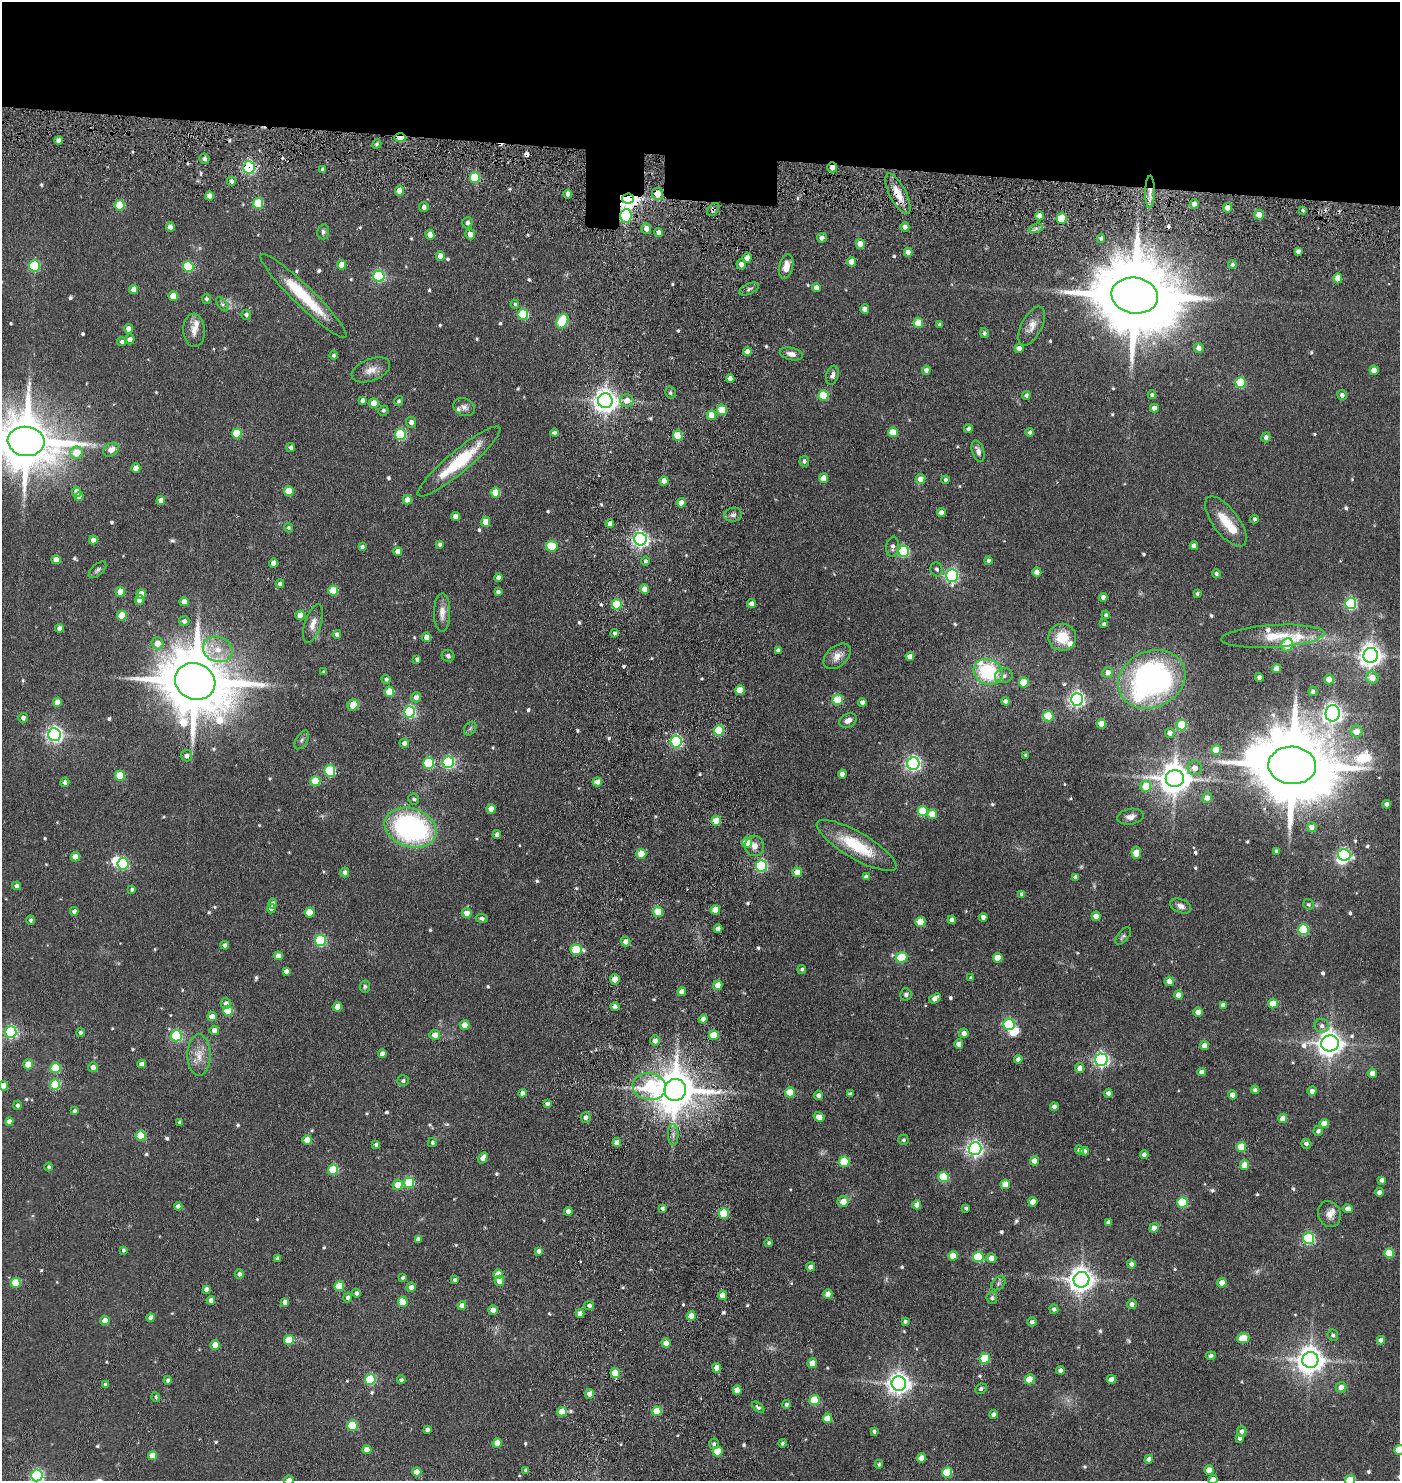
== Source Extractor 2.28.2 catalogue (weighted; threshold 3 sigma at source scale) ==
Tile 2 of 3 x 3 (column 2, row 1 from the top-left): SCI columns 1625-3022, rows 3017-4495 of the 4575 x 4554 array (HDU 1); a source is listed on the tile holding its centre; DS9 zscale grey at full resolution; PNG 1402 x 1483 px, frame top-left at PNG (2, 2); each listed source drawn as its Kron ellipse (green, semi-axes under 4 px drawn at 4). Shown black and unused: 11% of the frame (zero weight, under 3 of 6 exposures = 5% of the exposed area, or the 3 px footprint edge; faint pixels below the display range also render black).
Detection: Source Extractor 2.28.2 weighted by HDU 2 'WHT'; one run over the whole footprint, this tile lists its part. Background 0.0869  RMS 0.0089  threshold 0.0364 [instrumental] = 3 sigma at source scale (4.09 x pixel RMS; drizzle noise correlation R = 1.36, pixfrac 0.8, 0.05/0.05 arcsec/px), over >= 5 px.
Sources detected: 658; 3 too faint to see at this stretch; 4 inside a brighter object's white glare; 3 cosmic-ray / hot-pixel residue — neither listed nor drawn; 7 inside a brighter listed object's ellipse — not listed separately; of the other 641, all 500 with FLUX_AUTO >= 1.64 (the completeness limit of this list) listed and drawn (141 fainter detections not listed), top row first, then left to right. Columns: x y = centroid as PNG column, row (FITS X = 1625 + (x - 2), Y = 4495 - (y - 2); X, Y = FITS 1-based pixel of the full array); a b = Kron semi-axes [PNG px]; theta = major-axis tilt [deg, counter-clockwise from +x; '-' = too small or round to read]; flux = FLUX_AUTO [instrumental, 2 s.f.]
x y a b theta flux
400 138 6 3 -2 26
59 140 4 4 - 5.3
377 144 5 4 - 1.8
204 159 5 5 - 3.6
249 167 6 6 - 150
832 167 5 5 - 5.4
323 170 4 3 - 2.6
475 177 5 5 - 48
231 181 4 4 - 3.4
400 191 5 4 - 11
1150 192 16 4 89 5.5
568 194 4 4 - 5.6
657 194 6 5 - 14
898 194 22 8 -63 13
209 196 4 4 - 6.2
628 199 6 5 - 570
258 203 5 5 - 40
1194 204 4 4 - 4.4
119 205 5 5 - 33
424 207 5 4 - 3.3
1228 208 5 4 - 6.1
713 209 7 5 50 2.3
1303 210 4 4 - 1.8
1259 215 5 5 - 9.1
626 216 7 5 84 71
1039 216 4 4 - 6.4
1061 219 5 5 - 37
467 223 5 5 - 3.3
170 227 5 4 - 5.1
905 227 4 4 - 3.8
646 228 5 4 - 5.8
1036 228 7 4 19 2.2
323 232 7 6 - 2.3
658 232 4 4 - 3.6
470 234 5 5 - 6.4
430 235 5 4 - 10
822 238 5 5 - 3.4
1101 238 4 4 - 1.8
860 244 5 4 - 14
1298 251 4 4 - 3.3
908 252 4 4 - 5.2
440 256 5 4 - 8.7
747 258 5 4 - 5.5
851 262 5 4 - 8.1
741 264 5 5 - 5.4
1232 264 4 4 - 2.4
341 265 5 4 - 9.4
34 266 5 5 - 71
188 266 5 5 - 63
786 266 12 7 78 8.5
379 276 5 5 - 99
1338 278 5 4 - 12
816 288 4 4 - 6.4
134 289 4 4 - 9.5
749 289 10 5 24 2.4
173 296 5 4 - 14
303 296 59 10 -44 44
1135 296 23 18 -9 14000
206 299 5 4 - 1.9
222 304 8 4 -53 1.7
515 304 4 4 - 1.7
865 309 5 4 - 6.6
523 314 5 5 - 53
246 315 5 5 - 2.4
562 321 8 5 63 62
918 323 5 5 - 20
940 324 4 4 - 1.9
1032 326 21 10 63 7.8
128 329 5 4 - 4.9
194 330 17 11 -86 7.4
984 333 5 4 - 2.1
130 339 5 4 - 3.7
122 342 4 4 - 2.1
1019 348 4 4 - 5.1
1199 348 5 4 - 5.3
747 352 4 4 - 6
791 354 11 6 -11 4.8
334 355 4 4 - 1.9
371 370 20 11 21 8.9
926 370 4 4 - 4.2
1374 370 4 4 - 8.6
832 375 10 6 72 3.4
730 379 4 4 - 4.7
1241 382 5 5 - 42
670 393 6 5 - 1.7
824 395 5 5 - 37
1026 395 4 3 - 2.2
1152 395 4 4 - 1.9
1342 395 5 4 - 3.2
362 400 4 3 - 2.4
627 400 7 6 - 6.7
399 401 5 4 - 1.8
605 401 7 7 - 720
374 403 5 5 - 15
464 407 11 8 -24 4.3
1154 408 4 4 - 4.5
383 410 5 5 - 1.9
722 410 5 5 - 23
711 415 5 4 - 13
411 422 5 5 - 4.4
968 429 4 4 - 2.5
893 432 5 5 - 16
1030 432 4 4 - 2.3
555 433 4 4 - 3.2
237 434 5 5 - 34
400 434 5 5 - 72
678 436 5 5 - 27
1266 437 5 4 - 3.4
26 441 18 14 -7 5900
291 448 4 4 - 2.9
111 450 8 6 35 7.9
978 451 11 6 -72 4.1
77 453 6 6 - 16
459 461 53 11 40 49
804 461 5 5 - 2.6
136 468 5 4 - 8.6
823 478 5 4 - 9.8
920 479 5 5 - 6.5
946 480 4 4 - 2.4
664 481 4 4 - 6.8
289 491 5 5 - 20
76 492 5 4 - 7
495 493 5 5 - 20
79 496 4 4 - 3.9
407 500 4 4 - 10
161 501 4 4 - 6.7
681 503 4 4 - 12
941 513 4 4 - 5.6
733 515 9 7 10 3.1
455 516 4 4 - 4.3
1255 519 4 4 - 2.2
1226 521 30 13 -53 20
486 522 5 4 - 11
610 524 4 4 - 4.7
288 528 4 4 - 1.7
640 539 6 6 - 300
93 540 4 4 - 6.5
440 544 4 3 - 2.2
552 546 6 5 - 33
1194 546 4 4 - 4.2
362 547 4 4 - 2.7
893 547 10 6 82 3.6
398 551 4 4 - 8.3
903 551 5 5 - 86
56 560 4 4 - 7.8
645 561 4 4 - 2
988 561 4 4 - 2.4
273 563 4 4 - 6.7
937 569 7 6 - 2.5
97 570 10 5 41 2.3
1037 572 4 4 - 7.4
1216 574 4 4 - 2.1
952 575 6 6 - 170
499 578 4 4 - 4.1
280 584 4 4 - 2.9
645 589 5 4 - 8.8
333 591 5 5 - 28
120 592 5 4 - 13
498 592 4 4 - 2.4
141 594 5 4 - 12
1197 594 4 3 - 1.8
1103 597 4 4 - 3.9
139 600 5 4 - 7.1
184 602 4 4 - 8.2
1351 603 5 5 - 120
617 604 5 5 - 44
752 604 4 4 - 6.2
442 612 19 8 89 7.2
122 615 5 5 - 20
300 615 4 4 - 9.2
1106 615 4 4 - 1.9
184 621 5 5 - 3
313 623 20 8 72 7
1104 624 4 3 - 2.1
59 628 4 4 - 4.5
615 633 4 4 - 2.3
337 634 4 4 - 3.4
1273 636 51 11 4 25
427 637 4 4 - 7.1
1062 637 14 13 - 20
157 643 6 6 - 11
1287 645 7 5 68 27
218 649 15 12 -22 14
778 650 4 4 - 3.3
1371 655 7 7 - 690
448 656 6 6 - 2.2
837 656 16 10 41 7.9
910 656 4 4 - 5.2
417 659 4 3 - 2.6
1277 669 4 4 - 9.3
324 672 4 3 - 1.8
988 672 15 12 -23 62
1108 673 5 5 - 5.4
1004 676 9 7 16 3.6
1259 677 4 4 - 3.8
1372 678 6 6 - 11
386 679 4 4 - 2.1
1152 679 35 28 25 280
1329 679 5 5 - 8.3
195 681 20 18 -24 9100
1024 683 5 5 - 25
740 690 5 5 - 14
1313 691 5 4 - 2.5
389 692 5 5 - 19
416 697 5 5 - 4.4
1077 699 6 6 - 260
838 700 5 5 - 34
1006 701 4 4 - 4.1
57 702 4 4 - 10
862 702 4 4 - 3.9
353 705 6 5 - 14
409 712 6 5 - 120
1333 713 8 7 - 480
1048 716 5 5 - 41
23 718 5 5 - 3.2
848 720 9 6 27 4.6
1101 724 5 4 - 8.9
1182 725 5 5 - 41
470 729 7 5 53 1.7
719 730 5 5 - 36
1356 731 6 6 - 9.6
1170 733 5 5 - 5.9
54 734 6 6 - 270
302 740 10 5 58 2.4
676 741 6 5 - 120
404 743 5 4 - 4.1
1216 750 5 5 - 17
1026 755 4 3 - 1.9
186 756 6 5 - 3.5
448 762 6 5 - 120
429 763 5 5 - 59
913 764 6 6 - 250
1292 765 24 19 -3 13000
1195 768 7 7 - 7.2
330 771 6 5 - 66
842 774 4 4 - 4.6
120 776 5 5 - 29
1175 778 9 8 - 1500
315 781 5 5 - 28
65 782 5 4 - 3.3
597 782 5 4 - 7.5
1146 786 5 5 - 21
1207 798 5 5 - 5.5
414 799 5 5 - 2.1
1387 804 4 4 - 4.1
491 809 5 4 - 9.5
922 811 5 5 - 36
932 814 5 5 - 14
1130 817 13 8 10 5.2
716 821 5 5 - 20
1312 827 5 5 - 6.6
411 828 26 19 -19 190
497 835 4 4 - 3.8
747 843 5 5 - 18
857 845 45 13 -30 39
754 846 10 9 - 5.4
1276 851 4 3 - 1.8
1136 853 6 4 79 13
641 854 5 5 - 21
1344 855 6 6 - 130
75 857 4 4 - 11
123 864 5 5 - 71
762 866 6 5 - 110
345 872 5 4 - 4.1
797 872 5 4 - 12
866 877 4 4 - 3
1076 877 4 4 - 3.9
17 886 4 4 - 3.6
132 889 4 3 - 1.9
1022 894 4 4 - 2.8
273 903 5 4 - 3.2
1308 904 5 5 - 1.7
1181 906 11 6 -24 4.3
271 909 5 4 - 4.2
715 910 5 5 - 12
74 911 4 4 - 3.6
309 912 5 5 - 21
658 912 5 5 - 21
467 913 5 5 - 7.5
1096 916 4 4 - 6.7
983 917 4 4 - 4.7
482 918 6 4 -8 2
31 920 5 4 - 1.8
952 920 4 4 - 3.8
920 922 5 5 - 19
718 929 4 4 - 4.8
1303 930 5 5 - 55
1123 936 10 5 51 2
320 941 5 5 - 78
625 942 5 4 - 5.6
224 945 4 4 - 2.9
576 950 6 5 - 39
278 956 4 4 - 6.4
901 957 6 5 - 36
998 958 5 5 - 15
802 969 4 4 - 1.9
286 971 4 4 - 3.7
971 978 4 3 - 2
615 979 5 4 - 13
1169 981 4 4 - 8.6
718 985 5 4 - 9.4
365 987 6 5 - 1.6
682 992 4 4 - 6.1
906 994 6 5 - 2.5
1179 995 4 4 - 8.3
935 998 6 4 38 5.6
226 1003 5 5 - 4.2
1273 1003 5 5 - 18
1223 1005 4 4 - 3.8
337 1007 5 4 - 9.1
615 1007 4 4 - 4.3
228 1011 5 5 - 37
1198 1012 4 4 - 8.3
212 1017 5 4 - 7.2
703 1019 4 4 - 4
1009 1024 5 5 - 86
465 1025 5 5 - 9.7
1322 1026 7 7 - 3.1
214 1030 4 4 - 6.2
11 1032 6 5 - 150
80 1033 4 4 - 2.6
964 1033 5 5 - 4.9
435 1035 5 5 - 6.8
714 1035 5 5 - 22
176 1036 5 5 - 80
655 1041 5 5 - 4.1
1330 1043 9 8 - 890
959 1044 4 4 - 6.7
1204 1046 4 4 - 7.1
382 1054 4 4 - 4.4
199 1055 21 11 89 12
1018 1059 4 4 - 3.8
1101 1060 6 6 - 220
28 1064 5 4 - 14
142 1064 4 4 - 4.2
93 1067 5 5 - 4.2
55 1068 5 5 - 32
1080 1068 5 4 - 6.8
1202 1072 4 4 - 4.9
1372 1073 4 4 - 7.5
403 1081 6 5 - 2.1
55 1085 5 5 - 51
4 1086 5 4 - 14
649 1086 17 13 -9 58
675 1090 11 10 - 3200
1255 1090 4 4 - 2.3
1312 1091 4 4 - 3.9
790 1092 5 5 - 21
523 1093 4 4 - 5.3
1108 1093 4 4 - 3.3
850 1094 4 4 - 2.2
818 1095 4 4 - 3
1232 1095 4 4 - 5.6
547 1104 4 4 - 2.7
18 1105 5 4 - 2
1054 1107 4 4 - 3.7
74 1111 3 3 - 2
586 1117 5 5 - 3.2
819 1117 6 5 - 6.2
1283 1118 4 4 - 9.4
9 1122 4 4 - 5.5
179 1122 4 3 - 1.7
1324 1123 4 4 - 11
1318 1131 5 4 - 2.4
673 1135 10 5 -88 3.2
141 1136 5 5 - 30
307 1140 5 4 - 13
903 1140 5 5 - 1.8
617 1142 4 4 - 5.9
432 1143 4 4 - 1.9
376 1144 4 4 - 2.5
1306 1144 5 4 - 2.7
1241 1147 5 5 - 25
975 1149 6 6 - 280
1080 1150 4 4 - 2.9
1085 1151 4 4 - 2.9
1144 1154 4 4 - 3
483 1158 6 4 59 5.6
1034 1161 4 4 - 8.2
844 1162 5 5 - 43
1245 1165 5 4 - 12
49 1167 4 4 - 1.8
333 1170 5 5 - 32
944 1177 5 5 - 44
1382 1180 4 4 - 3.3
409 1183 5 5 - 50
1005 1184 5 4 - 14
398 1185 5 5 - 13
1379 1192 4 4 - 4.6
843 1202 6 5 - 7.9
1033 1202 5 4 - 9.3
1182 1202 5 5 - 52
917 1205 4 4 - 7.7
178 1206 4 4 - 3.9
662 1208 4 3 - 2.3
966 1208 4 3 - 1.9
1348 1209 5 4 - 5.4
568 1211 4 4 - 5
724 1213 5 5 - 35
1329 1214 13 11 -67 6.9
1108 1222 4 4 - 3.2
1154 1228 5 4 - 6.2
1308 1238 6 5 - 110
418 1239 4 4 - 4.4
769 1243 4 4 - 1.8
123 1250 4 3 - 1.8
539 1251 4 4 - 4.2
1389 1253 5 5 - 22
953 1256 5 4 - 12
978 1257 5 5 - 48
278 1258 4 4 - 2.7
991 1258 5 5 - 6.1
1131 1264 4 4 - 2.9
811 1267 5 4 - 4.3
239 1274 5 4 - 3
498 1274 5 4 - 10
403 1278 4 3 - 1.7
455 1280 4 4 - 2.9
1081 1280 8 8 - 870
499 1281 5 4 - 13
16 1283 5 5 - 27
998 1283 8 5 43 2
1222 1283 5 4 - 7.5
339 1286 5 5 - 27
411 1287 5 4 - 5.4
206 1289 4 4 - 4
356 1293 4 4 - 2.9
828 1294 4 4 - 8.9
723 1295 5 4 - 11
348 1298 5 4 - 3
992 1298 6 5 - 2.2
211 1300 4 4 - 5.7
285 1302 4 4 - 4.8
403 1302 5 5 - 17
1132 1304 5 4 - 3.7
462 1305 4 4 - 6.4
589 1305 5 4 - 3.3
1054 1309 4 4 - 2.3
493 1310 4 4 - 8
580 1313 4 4 - 6.3
691 1316 5 4 - 11
151 1318 4 4 - 4.6
105 1320 5 4 - 9.4
905 1321 4 3 - 1.8
1032 1322 4 4 - 2.3
1333 1335 6 5 - 2.2
1243 1338 6 5 - 24
289 1340 5 5 - 27
1381 1340 4 4 - 4.8
666 1343 4 4 - 7.7
215 1345 4 4 - 11
1211 1356 5 4 - 2.4
985 1359 5 5 - 42
1310 1360 8 8 - 1100
812 1363 5 4 - 11
717 1368 5 4 - 7.4
1060 1370 4 4 - 3.1
615 1373 5 4 - 21
370 1379 5 5 - 61
1030 1379 5 5 - 24
1111 1379 4 4 - 6
168 1380 4 4 - 2.5
401 1380 4 4 - 2.4
899 1383 7 7 - 620
105 1384 3 3 - 1.7
1341 1387 5 5 - 5.1
981 1389 6 5 - 2.3
737 1390 4 4 - 9.9
589 1394 5 4 - 6.2
156 1397 5 4 - 1.7
814 1400 5 5 - 38
786 1404 4 4 - 2.1
758 1407 7 4 -39 1.8
657 1411 5 4 - 21
562 1412 5 4 - 16
994 1414 4 4 - 3.5
827 1418 4 4 - 14
352 1425 5 5 - 44
427 1429 4 4 - 2.8
874 1431 4 3 - 2
1242 1431 5 4 - 2.8
1240 1438 4 4 - 3.6
497 1443 5 4 - 12
783 1443 4 4 - 1.7
714 1444 5 5 - 2.3
367 1450 4 4 - 11
1399 1450 5 5 - 19
718 1451 5 5 - 21
153 1455 4 4 - 11
921 1458 5 4 - 9.2
1149 1459 4 4 - 4.8
879 1464 4 3 - 1.7
526 1470 4 3 - 1.9
1209 1470 4 4 - 9.3
417 1472 4 4 - 9.8
947 1472 5 5 - 38
37 1475 6 5 - 140
289 1480 5 4 - 4.8
1213 1480 4 4 - 6.5
1350 1480 5 5 - 27
Overlapping masked pixels (flux is a lower limit): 13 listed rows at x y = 400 138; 249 167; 832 167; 1150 192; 657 194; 898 194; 628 199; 713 209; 626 216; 1039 216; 1061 219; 1135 296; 615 1007
Isophote crosses this tile's border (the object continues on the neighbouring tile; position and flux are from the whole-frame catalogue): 7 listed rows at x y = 26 441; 4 1086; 1399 1450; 37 1475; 289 1480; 1213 1480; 1350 1480